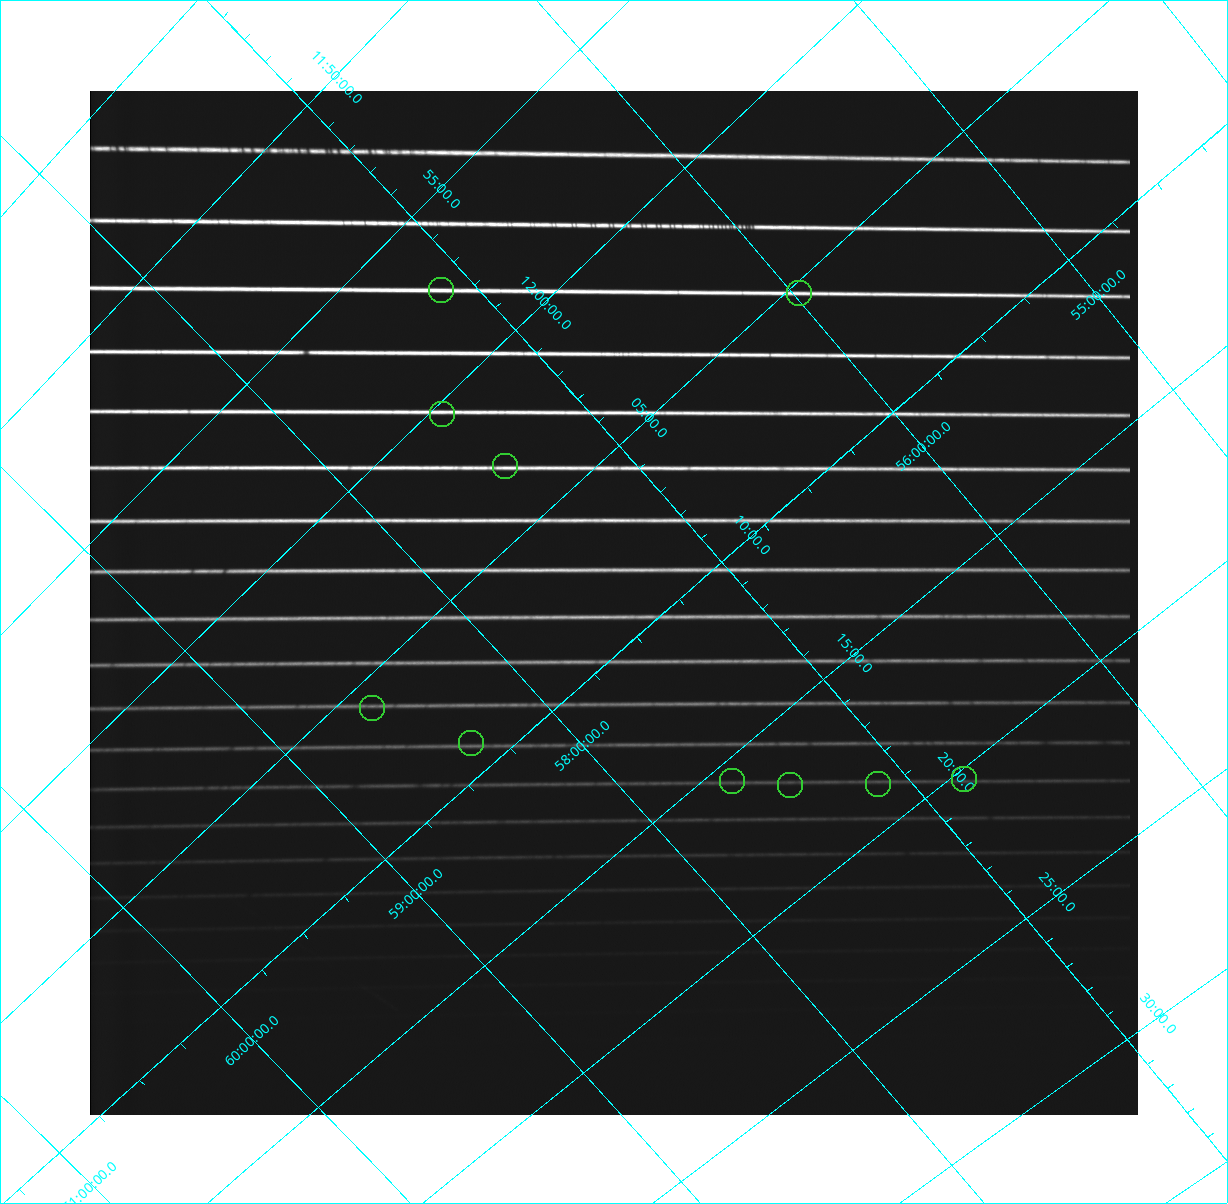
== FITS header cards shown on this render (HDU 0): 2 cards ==
NAXIS1  =                 1048 /fastest changing axis
NAXIS2  =                 1024 /next to fastest changing axis

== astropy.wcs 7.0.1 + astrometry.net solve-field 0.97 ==
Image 1048 x 1024 px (HDU 0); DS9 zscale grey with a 90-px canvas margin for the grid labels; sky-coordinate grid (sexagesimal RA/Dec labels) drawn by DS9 from the SOLVED WCS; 10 Tycho-2 reference stars matched to detected sources circled (green)
Header WCS: none
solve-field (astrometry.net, Tycho-2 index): SOLVED blind (the file carries no WCS)
Solved WCS: RA---TAN-SIP/DEC--TAN-SIP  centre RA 12:08:41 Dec +57:29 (182.17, +57.48 deg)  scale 15.9 arcsec/px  FOV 277.0' x 271.0'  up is -132 deg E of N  parity normal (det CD < 0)
(file carries no celestial WCS; the grid is the blind solution)
Tycho-2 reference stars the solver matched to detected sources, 10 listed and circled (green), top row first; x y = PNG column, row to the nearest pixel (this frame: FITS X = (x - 90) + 1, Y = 1024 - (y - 91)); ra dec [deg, ICRS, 3 dp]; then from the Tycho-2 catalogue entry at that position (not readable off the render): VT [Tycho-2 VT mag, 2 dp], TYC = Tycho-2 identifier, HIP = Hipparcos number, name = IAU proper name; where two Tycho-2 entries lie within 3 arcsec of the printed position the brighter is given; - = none
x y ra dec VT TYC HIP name
441 290 179.340 +57.117 8.42 3836-816-1 58302 -
799 293 181.326 +55.980 9.31 3836-306-1 58953 -
442 414 180.073 +57.475 8.65 3836-578-1 58543 -
505 466 180.745 +57.427 9.28 3836-628-1 - -
372 708 181.462 +58.579 9.66 3839-536-1 - -
471 743 182.251 +58.366 8.61 3840-1161-1 59237 -
964 779 185.072 +56.809 9.90 3837-558-1 - -
732 781 183.909 +57.607 8.25 3840-699-1 59794 -
878 784 184.676 +57.119 10.01 3837-794-1 - -
790 785 184.234 +57.421 9.66 3837-948-1 - -